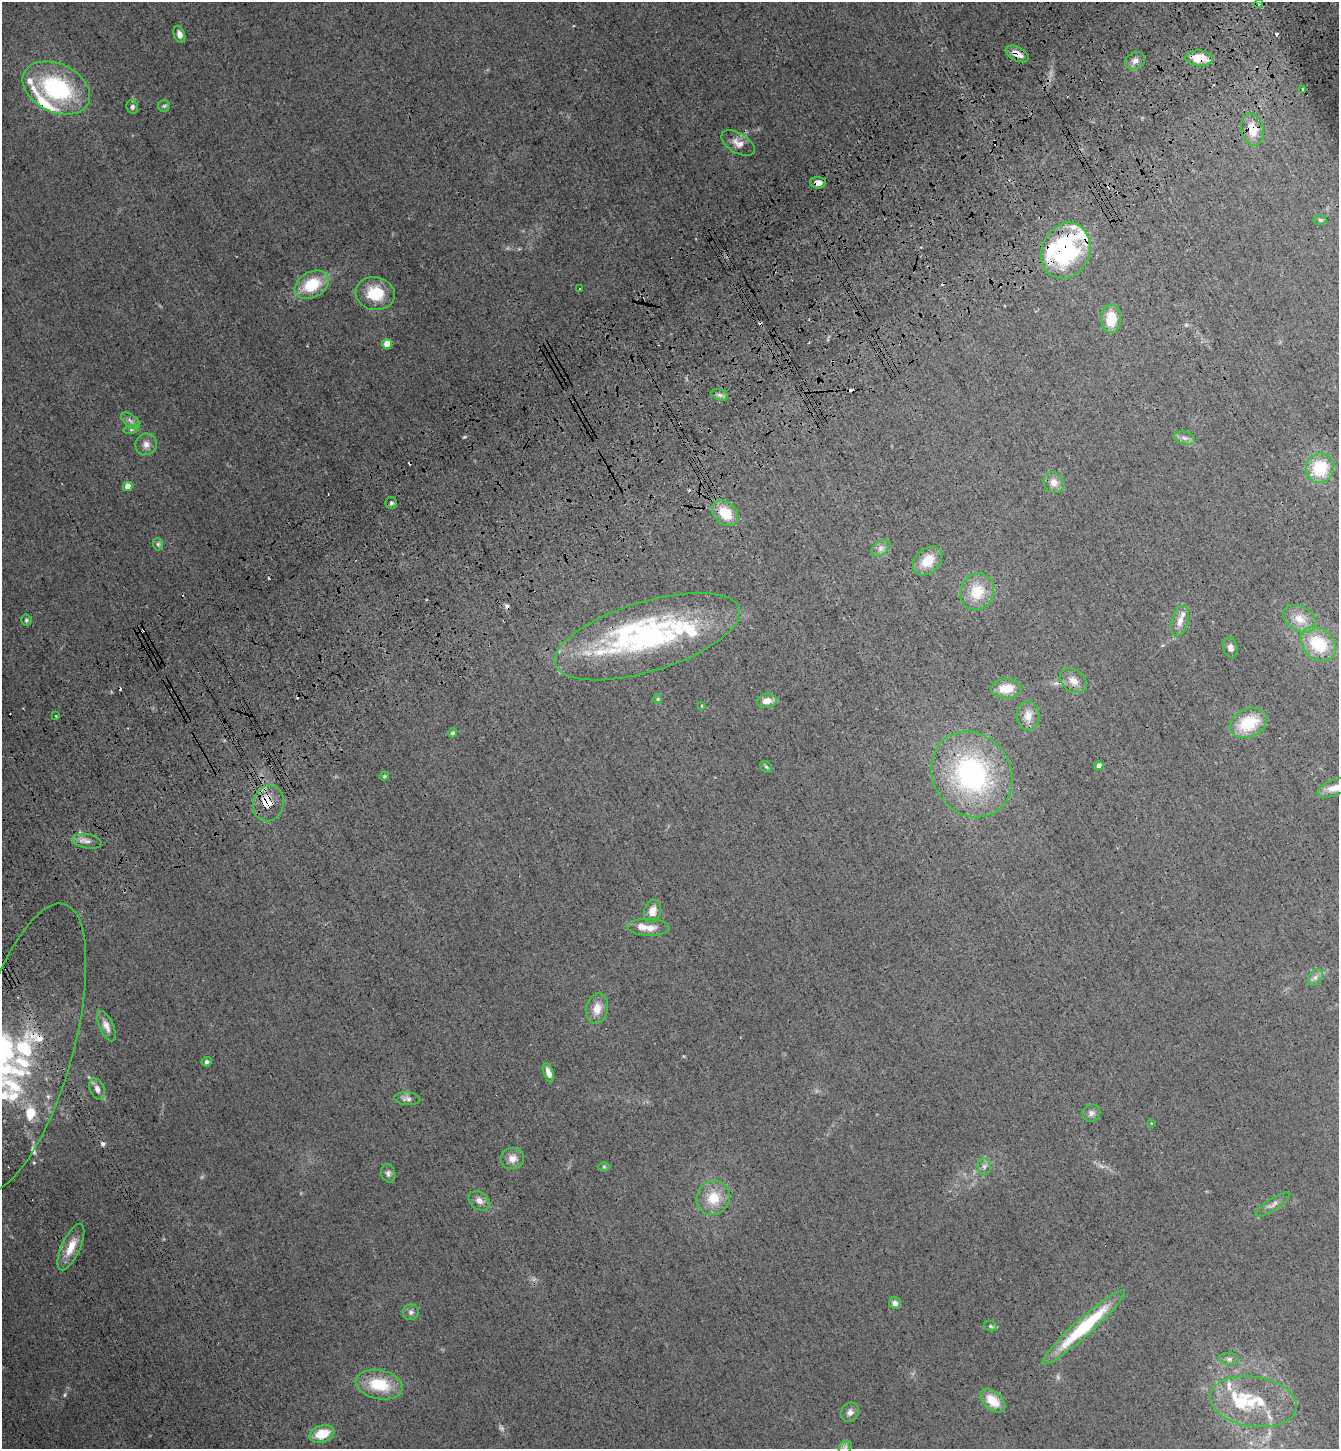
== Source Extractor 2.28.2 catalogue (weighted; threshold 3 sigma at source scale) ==
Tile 10 of 4 x 4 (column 2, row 3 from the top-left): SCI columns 1701-3037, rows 1553-2999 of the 5941 x 5997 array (HDU 1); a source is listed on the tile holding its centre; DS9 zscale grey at full resolution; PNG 1341 x 1451 px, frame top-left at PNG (2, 2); each listed source drawn as its Kron ellipse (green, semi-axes under 4 px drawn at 4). Shown black and unused: <1% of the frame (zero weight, under 3 of 4 exposures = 6% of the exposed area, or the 3 px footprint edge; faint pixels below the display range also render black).
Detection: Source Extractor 2.28.2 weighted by HDU 2 'WHT'; one run over the whole footprint, this tile lists its part. Background 0.013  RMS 0.0031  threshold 0.0137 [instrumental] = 3 sigma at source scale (4.5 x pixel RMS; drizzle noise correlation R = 1.50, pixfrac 1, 0.05/0.05 arcsec/px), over >= 5 px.
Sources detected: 126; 4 too faint to see at this stretch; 1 inside a brighter object's white glare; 16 cosmic-ray / hot-pixel residue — neither listed nor drawn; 19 inside a brighter listed object's ellipse — not listed separately; the other 86 listed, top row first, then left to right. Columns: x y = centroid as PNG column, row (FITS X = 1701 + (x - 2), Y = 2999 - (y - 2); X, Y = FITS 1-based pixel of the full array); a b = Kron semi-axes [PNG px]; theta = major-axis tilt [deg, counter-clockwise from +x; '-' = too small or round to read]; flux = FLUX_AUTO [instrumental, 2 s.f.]
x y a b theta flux
1259 4 4 3 - 0.67
179 34 8 5 -71 1.5
1017 54 12 7 -27 2.9
1199 58 14 7 -3 7.2
1135 61 10 8 26 1.6
56 88 36 24 -26 35
1303 90 3 3 - 0.91
164 106 6 5 - 0.55
132 107 7 5 -79 0.8
1252 129 16 11 -76 5.1
738 143 18 10 -31 2.6
818 183 7 5 -2 2.2
1320 220 6 5 - 0.56
1066 251 29 24 65 37
312 285 18 12 29 12
580 289 3 3 - 0.41
375 294 19 16 -8 10
1111 319 14 10 88 7.1
387 344 5 5 - 6.5
719 395 9 5 -19 0.99
130 421 11 6 -39 1.2
131 429 8 4 9 0.49
1185 438 10 6 -16 1.2
146 444 11 10 - 1.9
1320 468 15 14 - 12
1054 483 11 10 - 2.4
128 486 5 4 - 3.2
391 503 6 6 - 0.68
725 513 15 11 -43 6.8
158 544 6 5 - 0.55
881 548 11 6 35 1.4
928 561 16 12 44 6.1
977 592 19 16 63 8
1300 619 18 12 -31 4.6
26 620 5 5 - 0.54
1180 621 15 8 73 2.6
647 637 96 35 17 72
1318 644 19 15 -43 14
1230 647 10 7 -76 1.3
1073 681 15 11 -38 2.8
1006 689 15 9 4 5.7
658 699 4 4 - 0.35
767 701 10 7 11 2.7
702 706 3 3 - 0.34
56 716 3 3 - 0.48
1028 716 14 11 -86 2.9
1248 723 19 14 25 12
453 733 5 4 - 0.72
1099 766 4 4 - 2.2
766 767 6 5 - 0.47
972 774 44 39 -58 55
384 776 5 4 - 0.37
1335 788 18 8 21 3.5
268 803 18 15 71 5.3
87 841 14 7 -10 1.6
652 911 11 8 73 2.9
648 927 21 8 -2 3.1
1315 977 9 6 51 1.1
597 1009 15 10 78 3.5
106 1026 16 7 -66 2
24 1048 149 49 74 54
207 1062 5 4 - 0.68
548 1073 10 5 -70 1.9
97 1089 11 7 -66 1.6
407 1099 13 6 -5 1.1
1091 1113 9 8 - 1.3
1151 1123 2 2 - 0.24
512 1158 12 10 12 2.6
984 1166 8 6 -76 1
604 1167 6 4 -1 0.39
388 1173 9 7 -75 0.96
713 1198 17 16 - 6.8
479 1201 12 8 -37 1.7
1273 1205 20 6 33 1.4
71 1247 25 9 66 4.9
895 1303 6 5 - 1.2
411 1312 8 7 - 1
991 1326 6 5 - 0.49
1084 1327 55 8 42 23
1229 1359 10 6 -6 0.99
379 1385 24 14 -12 12
993 1401 15 9 -41 6.1
1253 1402 44 25 -9 17
850 1412 10 8 57 1.5
322 1434 13 8 18 7.8
845 1447 7 6 - 0.69
Overlapping masked pixels (flux is a lower limit): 10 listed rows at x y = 1017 54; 1199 58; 1252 129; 818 183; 1066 251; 647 637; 1073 681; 268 803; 24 1048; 1084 1327
Isophote crosses this tile's border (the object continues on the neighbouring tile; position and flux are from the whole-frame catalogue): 2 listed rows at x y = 1335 788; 24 1048